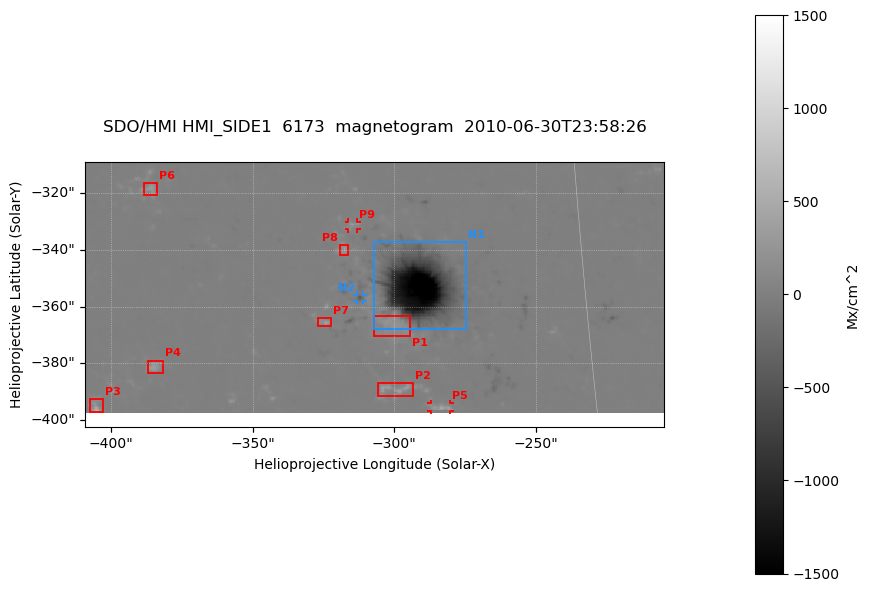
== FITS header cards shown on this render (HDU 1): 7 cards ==
TELESCOP= 'SDO/HMI'
INSTRUME= 'HMI_SIDE1'
WAVELNTH= 6173.0
DATE-OBS= '2010-06-30T23:58:26.80'
CTYPE1  = 'HPLN-TAN'
CTYPE2  = 'HPLT-TAN'
BUNIT   = 'Mx/cm^2'

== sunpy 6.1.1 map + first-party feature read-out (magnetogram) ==
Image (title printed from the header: SDO/HMI HMI_SIDE1  6173  magnetogram  2010-06-30T23:58:26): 405 x 176 px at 0.504 arcsec/px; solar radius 944 arcsec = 1872 px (partial field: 0.6% of the solar disc is inside the frame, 98% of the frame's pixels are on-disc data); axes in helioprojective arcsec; data unit Mx/cm^2 (BUNIT, on the colour bar)
Orientation: file roll -179.9 deg (from PC/CROTA): ROTATED to solar-north-up (sunpy Map.rotate, bilinear) for analysis and display; everything below refers to the rotated frame; the empty margins the rotation leaves inside the frame are drawn grey
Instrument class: MAGNETOGRAM — BUNIT 'mx/cm^2'
Display: grey scale clipped to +-1500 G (the 99.5th-percentile rule alone would give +-1395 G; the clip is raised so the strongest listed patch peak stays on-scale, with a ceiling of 1500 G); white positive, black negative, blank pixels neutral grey
Flux patches: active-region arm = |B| over 7 px >= 100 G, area >= 9 px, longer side >= 3 px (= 1.5 arcsec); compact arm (3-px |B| >= 300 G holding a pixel >= 400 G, >= 4 px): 2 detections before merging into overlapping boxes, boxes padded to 3 px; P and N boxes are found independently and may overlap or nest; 9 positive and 2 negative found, all listed = drawn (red P1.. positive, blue N1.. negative; 3 of them under ~3 arcsec drawn as corner ticks so the feature stays visible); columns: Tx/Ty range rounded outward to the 2 arcsec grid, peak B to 10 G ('>+1500(sat)' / '<-1500(sat)' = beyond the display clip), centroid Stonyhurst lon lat
Positive patches:
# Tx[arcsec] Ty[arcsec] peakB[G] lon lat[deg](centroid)
P1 -308..-294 -372..-362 +250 -20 -20
P2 -306..-292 -392..-386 +370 -20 -22
P3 -408..-402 -398..-392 +570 -27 -22
P4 -388..-382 -384..-378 +380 -26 -21
P5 -288..-280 -398..-394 +490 -19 -22
P6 -390..-384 -322..-316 +340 -25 -17
P7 -328..-322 -368..-364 +390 -21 -20
P8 -320..-316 -342..-338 +350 -21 -18
P9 -316..-312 -334..-330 +310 -20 -18
Negative patches:
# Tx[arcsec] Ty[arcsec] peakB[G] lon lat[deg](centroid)
N1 -308..-274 -368..-336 <-1500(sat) -19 -19
N2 -314..-310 -358..-356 -470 -20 -19
Bipolar pairs (each listed P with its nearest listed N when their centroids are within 0.25 R_sun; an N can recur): P1-N2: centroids ~20 arcsec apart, P1 is south-west of N2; P2-N2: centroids ~30 arcsec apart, P2 is south of N2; P3-N2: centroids ~100 arcsec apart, P3 is east of N2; P4-N2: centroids ~80 arcsec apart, P4 is east of N2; P5-N1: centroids ~40 arcsec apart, P5 is south of N1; P6-N2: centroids ~80 arcsec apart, P6 is north-east of N2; P7-N2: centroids ~20 arcsec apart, P7 is south-east of N2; P8-N2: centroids ~20 arcsec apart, P8 is north of N2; P9-N2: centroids ~30 arcsec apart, P9 is north of N2